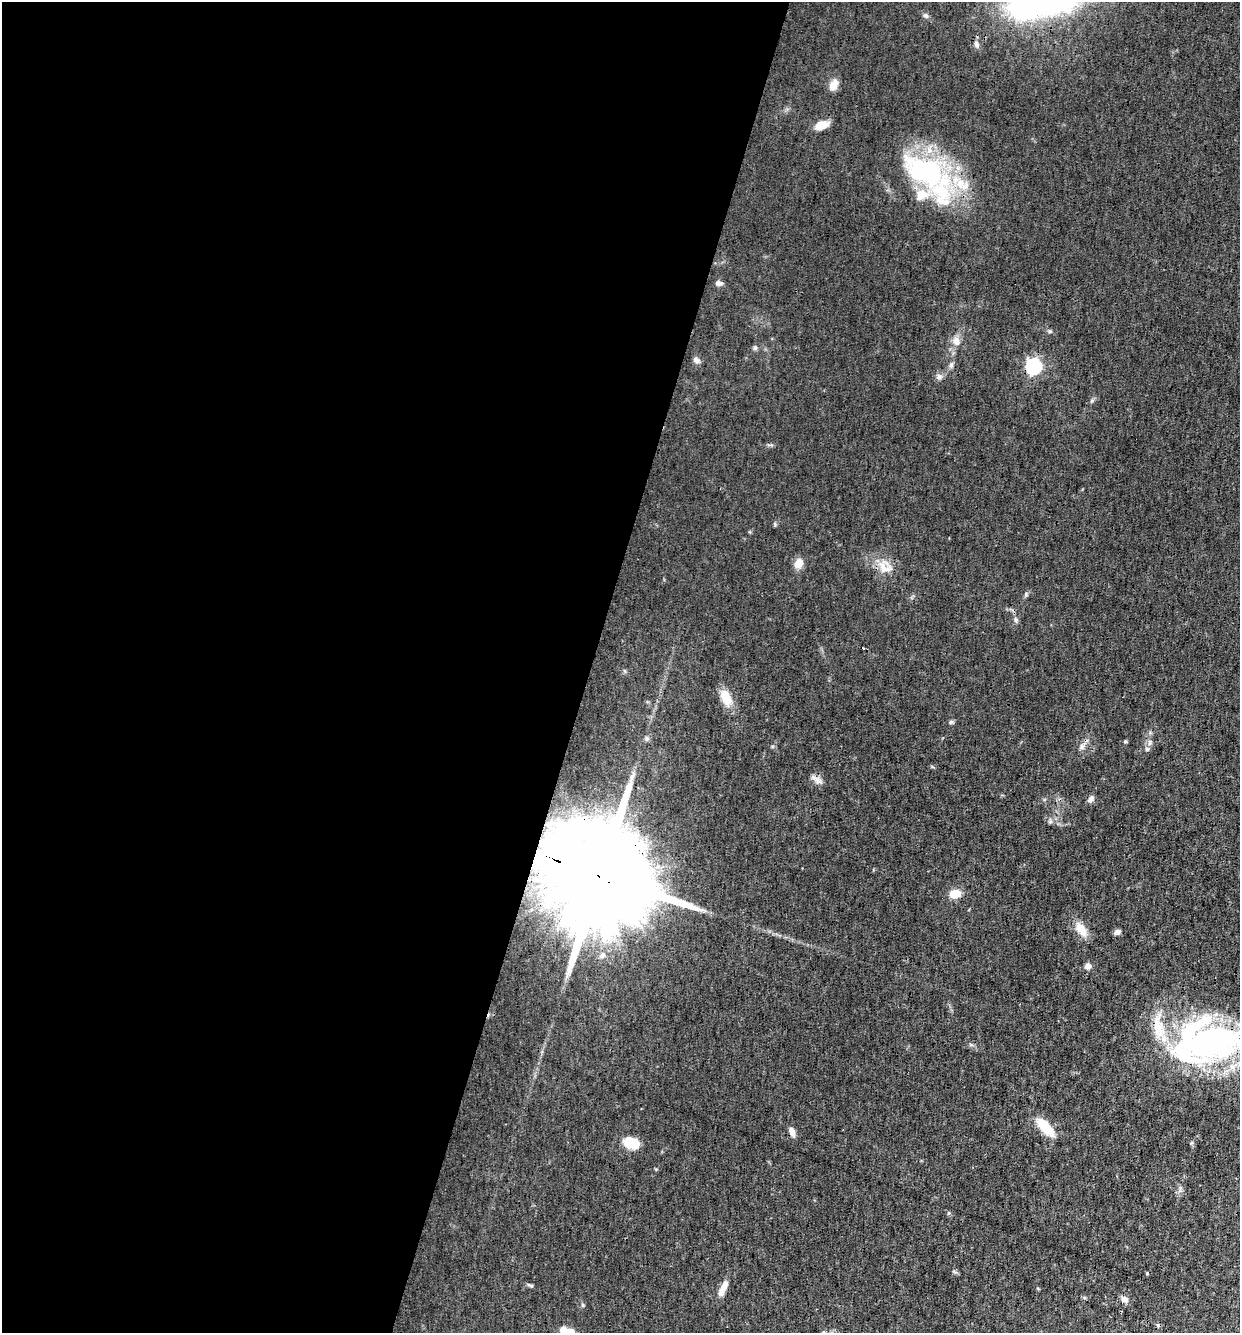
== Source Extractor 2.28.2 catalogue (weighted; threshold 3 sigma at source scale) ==
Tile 5 of 4 x 4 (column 1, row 2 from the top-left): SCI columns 128-1365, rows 2662-3992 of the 5334 x 5322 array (HDU 1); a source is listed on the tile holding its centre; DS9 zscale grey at full resolution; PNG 1242 x 1335 px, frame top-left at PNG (2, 2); no overlay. Shown black and unused: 48% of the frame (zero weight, under 3 of 4 exposures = <1% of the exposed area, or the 3 px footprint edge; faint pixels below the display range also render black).
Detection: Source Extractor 2.28.2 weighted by HDU 2 'WHT'; one run over the whole footprint, this tile lists its part. Background 0.0548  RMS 0.0052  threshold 0.0234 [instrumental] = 3 sigma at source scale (4.5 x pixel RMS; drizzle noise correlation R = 1.50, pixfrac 1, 0.05/0.05 arcsec/px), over >= 5 px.
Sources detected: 51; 2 inside a brighter object's white glare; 1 cosmic-ray / hot-pixel residue — not listed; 5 inside a brighter listed object's ellipse — not listed separately; the other 43 listed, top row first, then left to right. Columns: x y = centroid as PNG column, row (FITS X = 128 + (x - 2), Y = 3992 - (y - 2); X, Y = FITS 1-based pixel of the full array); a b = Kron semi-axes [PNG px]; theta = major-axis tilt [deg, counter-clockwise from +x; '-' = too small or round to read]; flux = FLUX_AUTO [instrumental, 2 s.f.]
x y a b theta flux
1036 4 37 20 17 190
926 16 7 6 - 1.3
976 44 9 6 -71 1.7
833 85 15 9 53 3.9
821 125 15 8 18 6.7
925 171 57 32 -26 84
718 283 8 6 0 1.9
1050 331 5 5 - 0.68
956 341 11 9 -60 3.4
755 348 6 5 - 0.9
696 360 9 7 -49 1.8
951 365 8 6 74 1.3
1033 366 7 7 - 120
939 377 8 8 - 1.7
799 563 11 9 62 5.1
884 568 21 12 -39 7.1
1016 620 7 4 -89 0.96
726 698 17 11 -69 9
951 722 6 5 - 0.86
647 739 7 4 -72 0.92
1125 741 4 3 - 0.74
1082 746 7 4 19 1.2
1147 749 6 5 - 0.93
816 779 17 4 -42 2.1
1091 799 8 6 46 2.1
1050 822 6 4 18 0.91
601 877 62 21 -20 22000
955 893 13 9 16 6.1
1081 929 21 11 -53 6.4
1117 932 8 7 - 1.6
602 955 8 6 37 1.7
1088 966 7 7 - 2.4
1211 1040 80 44 16 160
1045 1127 25 10 -48 13
792 1131 10 6 -69 2.9
632 1143 17 11 -23 12
1147 1273 3 3 - 0.56
530 1285 7 4 -19 0.81
1038 1289 5 3 - 0.42
722 1290 17 7 72 4.2
1124 1299 9 6 -36 2.3
566 1330 18 7 -17 5.2
824 1332 6 4 -90 0.66
Overlapping masked pixels (flux is a lower limit): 2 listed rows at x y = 601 877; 1211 1040
Isophote crosses this tile's border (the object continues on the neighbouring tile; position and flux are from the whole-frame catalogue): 4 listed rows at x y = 1036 4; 1211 1040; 566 1330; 824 1332
Unlisted compact peaks at least as high as the median listed source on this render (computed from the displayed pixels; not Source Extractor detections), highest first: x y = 1026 594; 1092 401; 583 1305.